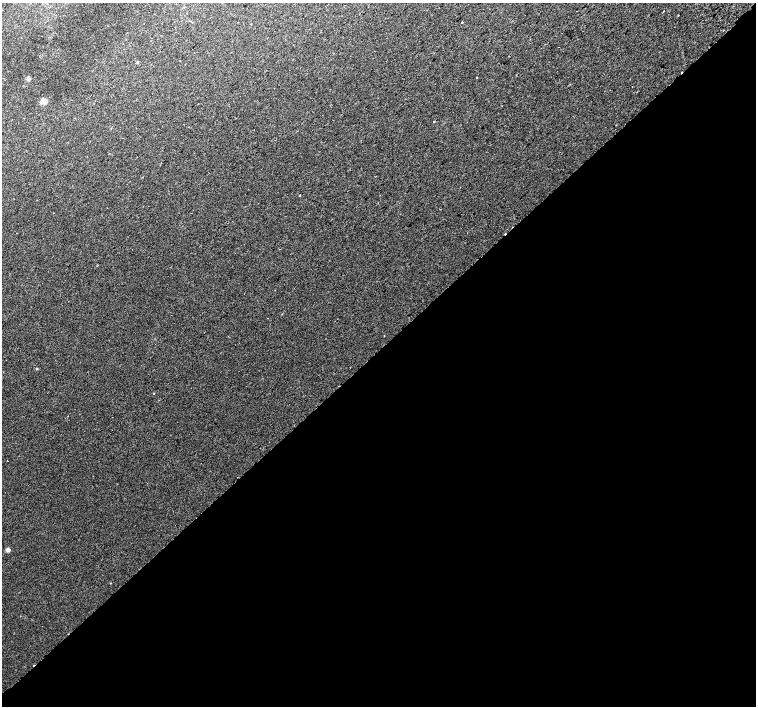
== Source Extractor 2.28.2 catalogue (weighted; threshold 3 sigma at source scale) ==
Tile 15 of 4 x 4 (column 3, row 4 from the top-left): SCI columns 3050-4556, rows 255-1662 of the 6093 x 6076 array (HDU 1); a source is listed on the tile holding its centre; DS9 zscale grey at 2 x 2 block average (1 PNG px = mean of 2 x 2 image px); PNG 758 x 708 px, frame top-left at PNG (2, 3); no overlay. Shown black and unused: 51% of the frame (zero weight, under 2 of 3 exposures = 2% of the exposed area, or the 3 px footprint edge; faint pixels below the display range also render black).
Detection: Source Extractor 2.28.2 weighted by HDU 2 'WHT'; one run over the whole footprint, this tile lists its part. Background 0.00501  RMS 0.0038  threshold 0.0171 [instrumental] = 3 sigma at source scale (4.5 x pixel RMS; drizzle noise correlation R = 1.50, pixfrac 1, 0.0396/0.0396 arcsec/px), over >= 5 px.
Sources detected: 13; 1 cosmic-ray / hot-pixel residue — not listed; the other 12 listed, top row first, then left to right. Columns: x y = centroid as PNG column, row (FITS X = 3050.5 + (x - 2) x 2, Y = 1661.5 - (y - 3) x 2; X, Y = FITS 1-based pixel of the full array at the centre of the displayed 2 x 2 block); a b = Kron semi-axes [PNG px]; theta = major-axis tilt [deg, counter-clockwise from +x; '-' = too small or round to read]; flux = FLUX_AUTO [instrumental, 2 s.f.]
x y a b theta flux
577 11 2 2 - 0.27
664 11 2 2 - 0.8
678 15 2 2 - 0.35
462 22 2 2 - 4
476 77 2 2 - 0.5
28 79 3 3 - 1
43 101 7 5 48 5
434 121 2 2 - 0.89
299 195 2 2 - 0.53
384 336 2 2 - 0.42
153 393 2 2 - 0.41
8 550 4 3 - 3.6
Diffuse or blended objects may show on this block-average render without a row.